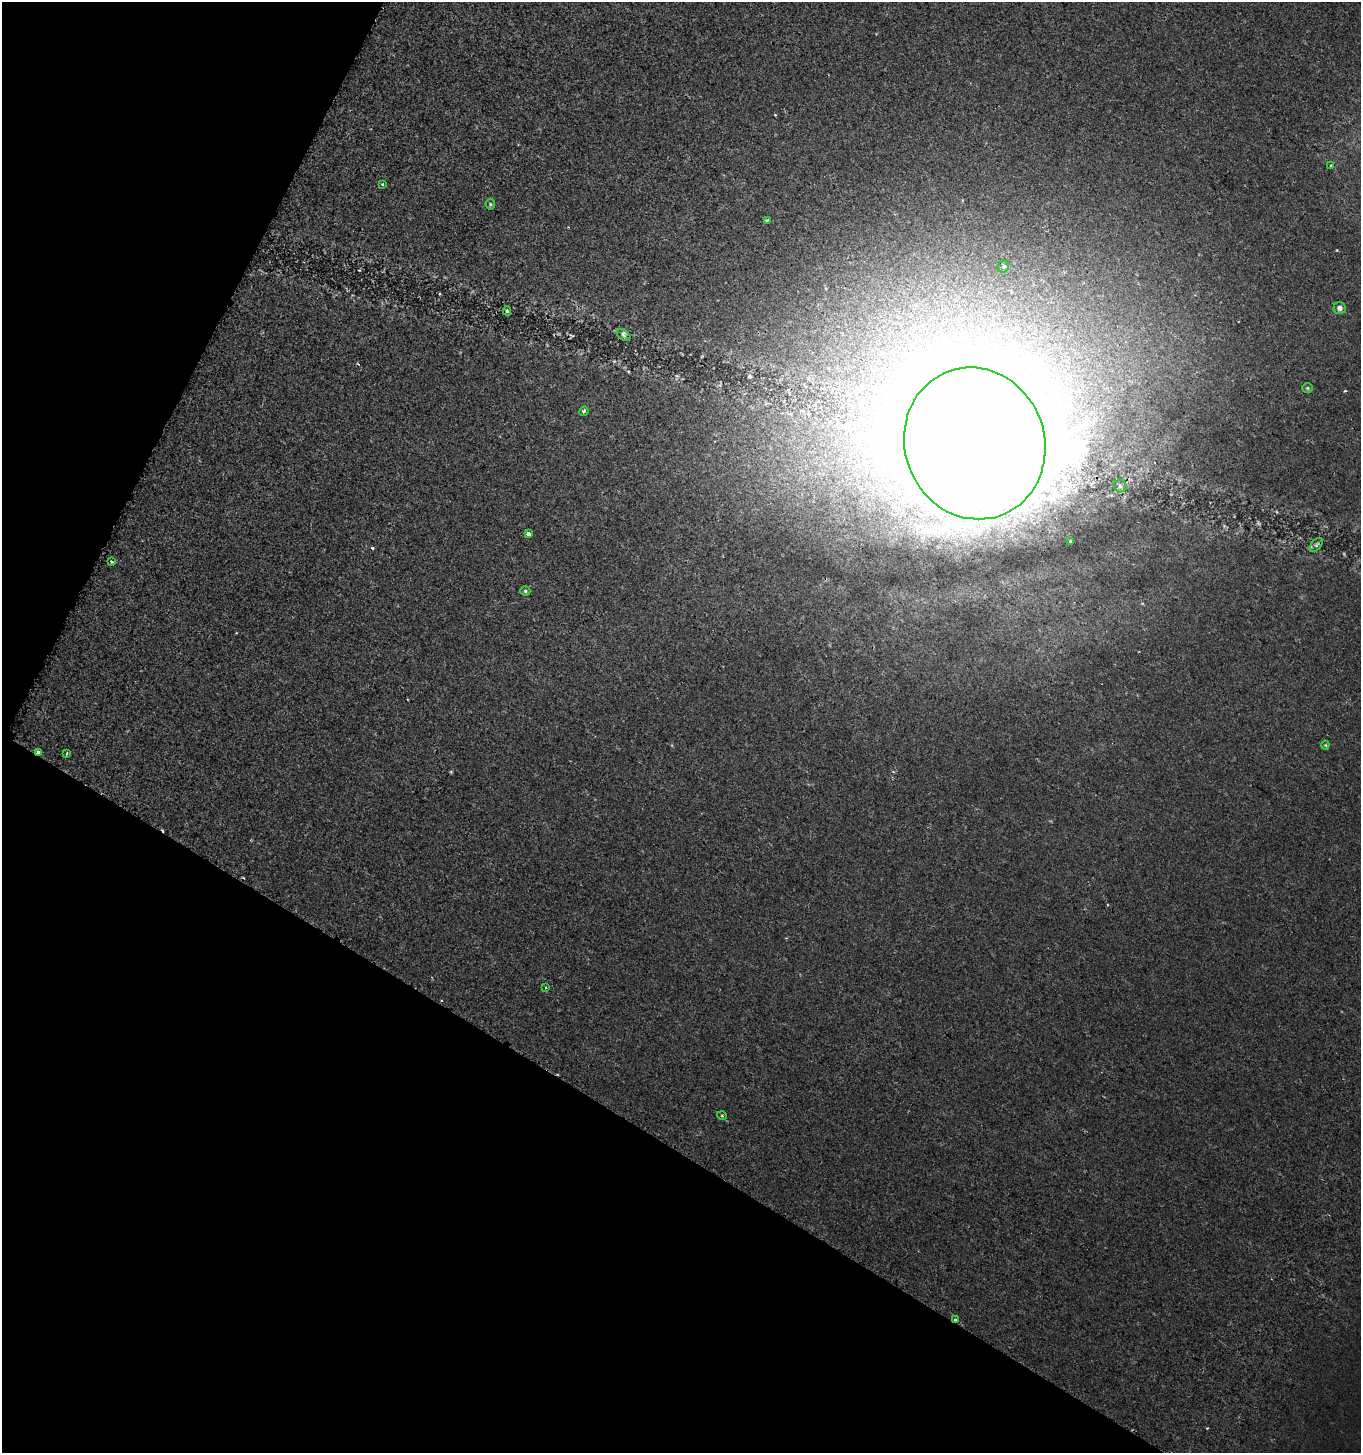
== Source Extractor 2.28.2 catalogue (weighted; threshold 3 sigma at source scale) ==
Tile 9 of 4 x 4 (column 1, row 3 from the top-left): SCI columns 268-1626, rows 1457-2907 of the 5908 x 5820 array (HDU 1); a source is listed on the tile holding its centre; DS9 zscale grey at full resolution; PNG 1363 x 1455 px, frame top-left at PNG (2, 2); each listed source drawn as its Kron ellipse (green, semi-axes under 4 px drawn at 4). Shown black and unused: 28% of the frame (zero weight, under 2 of 3 exposures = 1% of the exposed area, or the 3 px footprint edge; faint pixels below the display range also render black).
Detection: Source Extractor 2.28.2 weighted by HDU 2 'WHT'; one run over the whole footprint, this tile lists its part. Background -2.56e-04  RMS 0.0025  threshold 0.0113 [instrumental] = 3 sigma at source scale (4.5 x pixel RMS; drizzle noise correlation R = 1.50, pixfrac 1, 0.0396/0.0396 arcsec/px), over >= 5 px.
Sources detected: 28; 1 inside a brighter object's white glare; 4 cosmic-ray / hot-pixel residue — neither listed nor drawn; the other 23 listed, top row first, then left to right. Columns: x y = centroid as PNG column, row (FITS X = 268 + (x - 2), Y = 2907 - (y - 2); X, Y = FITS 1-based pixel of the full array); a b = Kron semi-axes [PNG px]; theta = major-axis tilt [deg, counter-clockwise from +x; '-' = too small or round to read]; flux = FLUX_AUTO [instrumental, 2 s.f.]
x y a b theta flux
1331 165 3 3 - 0.43
382 184 3 3 - 0.51
490 204 5 5 - 0.32
767 220 4 2 - 0.25
1003 267 6 5 - 0.52
1340 308 6 5 - 1.2
507 311 4 3 - 0.32
624 335 7 5 -37 0.57
1308 388 5 5 - 0.35
584 411 5 4 - 0.45
975 443 76 70 -70 1800
1120 486 6 6 - 0.63
528 534 3 3 - 2.1
1070 541 3 3 - 0.74
1316 545 8 5 48 0.58
112 562 3 3 - 0.48
525 591 5 4 - 0.37
1325 745 4 4 - 0.23
38 752 4 3 - 1.7
66 754 4 3 - 0.42
546 987 3 3 - 0.37
722 1116 5 3 - 0.24
955 1319 3 3 - 0.9
Overlapping masked pixels (flux is a lower limit): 2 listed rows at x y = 38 752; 955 1319